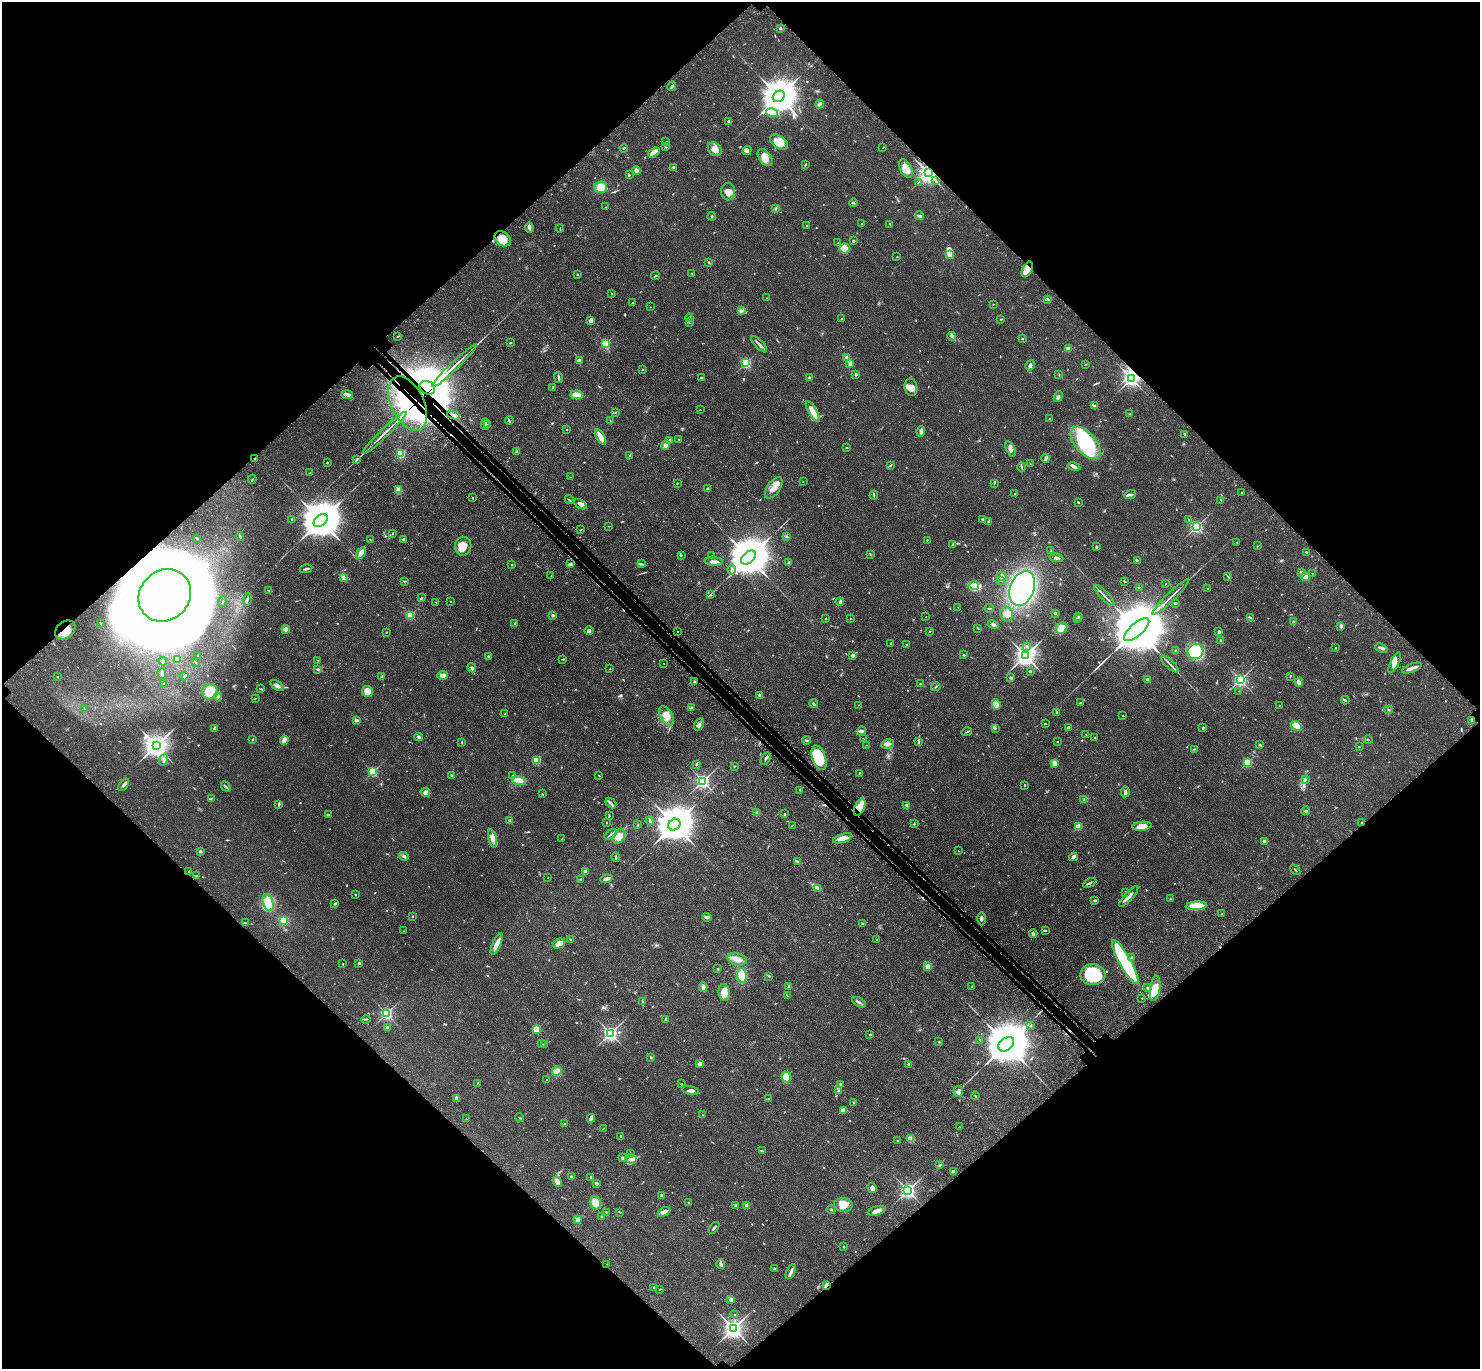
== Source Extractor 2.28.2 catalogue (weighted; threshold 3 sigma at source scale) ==
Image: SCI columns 101-6010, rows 395-5859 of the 6111 x 6111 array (HDU 1 of 3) = the unmasked area's bounding box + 8 px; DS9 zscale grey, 4 x 4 block average (1 PNG px = mean of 4 x 4 image px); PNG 1482 x 1371 px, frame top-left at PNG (2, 2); each listed source drawn as its Kron ellipse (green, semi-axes under 4 px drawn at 4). Shown black and unused: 50% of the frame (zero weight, under 3 of 4 exposures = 6% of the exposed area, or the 3 px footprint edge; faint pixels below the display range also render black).
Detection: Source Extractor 2.28.2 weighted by HDU 2 'WHT'. Background 0.0395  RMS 0.0055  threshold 0.0245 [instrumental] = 3 sigma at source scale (4.5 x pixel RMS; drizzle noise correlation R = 1.50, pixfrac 1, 0.05/0.05 arcsec/px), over >= 5 px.
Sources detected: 827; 11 too faint to see at this stretch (4 x 4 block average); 11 inside a brighter object's white glare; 7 cosmic-ray / hot-pixel residue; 1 long thin detection or spike segment (spike, bleed or trail) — neither listed nor drawn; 15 coinciding with a brighter row at this scale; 48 inside a brighter listed object's ellipse — not listed separately; of the other 734, all 500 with FLUX_AUTO >= 1.53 (the completeness limit of this list) listed and drawn (234 fainter detections not listed), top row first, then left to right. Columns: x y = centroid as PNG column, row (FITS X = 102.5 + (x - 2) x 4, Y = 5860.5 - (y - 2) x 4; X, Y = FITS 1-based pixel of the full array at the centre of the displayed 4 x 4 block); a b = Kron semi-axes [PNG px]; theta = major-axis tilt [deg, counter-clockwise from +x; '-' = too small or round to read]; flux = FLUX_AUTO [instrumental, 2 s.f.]
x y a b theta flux
780 28 2 2 - 18
672 86 4 2 - 6.7
779 96 6 5 - 10000
820 104 4 3 - 7.2
772 113 6 2 -13 120
728 121 3 2 - 5.3
666 141 2 2 - 2.7
779 142 10 6 -35 41
665 147 2 2 - 1.6
883 147 2 2 - 2
624 148 4 2 - 4
715 149 7 6 - 24
747 151 5 4 - 10
654 152 6 3 34 19
765 158 10 6 -54 38
805 164 4 2 - 2.8
673 167 4 2 - 5.1
906 168 10 6 -61 36
636 170 4 3 - 15
928 173 3 3 - 2500
629 175 2 2 - 3.4
935 180 4 2 - 3.9
918 182 3 2 - 2.5
601 187 6 5 - 56
728 192 8 7 - 25
853 203 4 2 - 2.5
606 207 2 2 - 1.7
775 208 3 2 - 1.9
712 216 4 2 - 2.6
919 216 5 2 - 8.5
862 224 2 2 - 2
890 224 3 2 - 4.9
807 226 2 2 - 1.9
529 228 5 3 - 7.9
560 228 4 2 - 1.8
503 239 9 6 -39 61
853 241 2 2 - 12
838 243 2 2 - 3.6
845 248 5 5 - 71
949 254 4 2 - 99
897 257 2 2 - 1.6
709 262 3 2 - 2.8
1027 269 8 5 63 44
692 273 2 2 - 1.9
578 274 2 2 - 3.6
655 276 4 2 - 2.6
612 293 2 2 - 1.5
767 298 2 2 - 1.7
1048 299 3 2 - 2.6
632 303 2 2 - 4
993 304 2 2 - 2
650 307 2 2 - 1.6
742 311 4 3 - 5.4
689 318 4 2 - 3.1
842 319 2 2 - 2.8
1001 319 2 2 - 2.7
591 320 4 3 - 21
689 323 4 2 - 2
398 336 2 2 - 2.4
952 336 4 4 - 7.4
1022 339 2 2 - 2.4
510 343 3 2 - 2.4
606 343 2 2 - 280
759 344 10 2 -45 11
1068 349 2 2 - 61
846 357 3 3 - 5.5
579 360 3 3 - 13
746 363 2 2 - 370
850 364 4 3 - 9.7
1086 364 3 2 - 2.3
1030 365 6 3 57 8.1
454 366 30 2 44 31
643 370 2 2 - 6
856 374 3 2 - 5.5
1059 375 3 2 - 1.8
559 378 5 2 - 5.7
701 378 3 2 - 1.7
810 378 2 2 - 20
1131 378 3 3 - 1300
553 387 2 2 - 8.2
911 387 8 6 -80 26
427 388 8 6 -28 9400
347 395 5 3 - 8.6
577 395 6 3 -5 49
1058 397 6 3 67 9.3
408 403 29 16 -64 570
1094 406 3 2 - 4.8
700 410 2 2 - 2.8
615 412 2 2 - 1.7
813 412 12 4 -60 40
1129 414 2 2 - 2.7
453 415 6 3 -21 14
1050 418 3 2 - 1.7
509 420 4 2 - 3.9
610 421 3 2 - 1.7
485 424 6 2 88 9.8
487 424 2 2 - 2.1
567 429 2 2 - 3.9
921 431 5 3 - 14
384 433 30 2 44 28
1185 434 2 2 - 4.3
600 437 8 2 -63 44
679 439 2 2 - 1.6
670 441 2 2 - 1.8
1086 443 19 10 -49 320
666 445 5 4 - 13
847 448 2 2 - 3.7
1011 449 8 3 -68 11
516 451 2 2 - 2
401 454 2 2 - 260
630 456 3 2 - 2.7
255 458 2 2 - 1.8
1046 458 4 2 - 8.9
357 459 2 2 - 9.3
327 462 3 2 - 1.8
1030 464 2 2 - 1.7
890 465 3 2 - 2.5
1022 467 4 2 - 3.7
1074 467 6 3 -11 7.6
309 473 3 2 - 2.1
570 477 3 2 - 2
252 479 4 2 - 2.8
803 481 2 2 - 1.7
677 483 2 2 - 2
994 483 3 2 - 3.8
708 488 4 2 - 2.5
774 488 12 6 55 27
399 490 3 2 - 43
1242 492 2 2 - 2.8
1015 494 2 2 - 12
874 495 4 2 - 3
1130 495 6 2 18 8.1
472 497 2 2 - 1.7
569 500 4 2 - 3.5
1221 500 3 2 - 1.6
1078 502 3 2 - 2.3
581 504 7 4 -32 14
292 519 2 2 - 16
983 519 3 2 - 3.1
1189 519 2 2 - 2.1
321 521 8 5 39 16000
989 521 4 2 - 6.2
609 526 2 2 - 1.6
1196 527 2 2 - 790
581 530 3 2 - 2.4
392 534 3 2 - 2.2
240 536 4 2 - 5.3
787 536 3 2 - 2.4
197 538 3 2 - 4.5
370 539 3 2 - 1.8
403 539 3 2 - 3.6
927 540 2 2 - 2.5
1237 542 2 2 - 2.1
953 544 3 3 - 6.3
463 546 9 8 - 41
1257 546 2 2 - 1.6
1096 547 3 2 - 3.8
1051 551 3 2 - 2.9
1306 552 3 2 - 3.1
361 553 6 3 57 20
870 554 3 2 - 2.3
681 555 2 2 - 3.9
712 555 2 2 - 1.7
748 558 8 5 40 19000
1056 558 7 2 -8 7.8
1137 560 3 2 - 4.1
714 562 9 3 -4 16
788 563 3 2 - 5.3
571 564 4 3 - 5.6
641 564 2 2 - 2
511 565 2 2 - 7.6
306 569 6 2 11 6.2
732 570 5 2 - 6
1302 573 3 2 - 12
1312 573 2 2 - 2.6
551 576 2 2 - 1.6
1001 576 5 4 - 10
1228 576 4 2 - 2.9
343 577 4 2 - 4.9
1305 577 4 2 - 35
1001 580 3 2 - 2.8
404 581 2 2 - 2
1124 581 3 2 - 3.2
1166 584 2 2 - 1.7
974 586 5 3 - 130
1139 587 2 2 - 4.3
1022 588 18 12 68 680
1208 589 2 2 - 2.7
269 590 4 2 - 3.1
165 595 28 24 46 8000
710 595 3 2 - 2.7
1104 596 14 2 -46 12
1171 597 25 2 44 18
421 598 3 2 - 3.2
247 599 6 2 72 4.6
450 601 2 2 - 1.5
223 602 5 2 - 3.2
436 602 2 2 - 1.6
840 602 4 2 - 10
1175 603 2 2 - 4.1
958 607 2 2 - 1.7
989 608 4 2 - 2.4
1055 613 2 2 - 21
1007 614 7 6 - 21
410 615 2 2 - 250
553 615 2 2 - 25
1079 616 3 2 - 4
926 617 2 2 - 2.1
1250 617 3 2 - 3
851 618 2 2 - 2.7
826 619 2 2 - 4.2
1077 619 3 2 - 6.8
1293 622 3 2 - 5.4
101 623 4 2 - 2.2
515 624 3 2 - 5.6
993 625 5 3 - 7.4
1341 626 4 2 - 7.8
978 628 2 2 - 2
1062 628 6 5 - 51
286 629 4 3 - 18
65 630 11 8 37 53
1137 630 16 6 41 51000
589 631 4 4 - 8.3
678 631 2 2 - 1.8
386 632 2 2 - 2.3
929 632 3 2 - 2.5
1219 632 3 2 - 7.4
1221 640 2 2 - 2.8
891 643 2 2 - 10
907 644 2 2 - 1.6
1027 646 2 2 - 5.5
1335 648 2 2 - 1.9
1381 648 6 2 -23 13
1175 650 2 2 - 2.2
1195 652 8 7 - 230
964 655 2 2 - 3.9
198 656 2 2 - 5.4
488 656 2 2 - 4.6
852 656 2 2 - 26
1025 656 4 3 - 2900
177 659 2 2 - 74
563 659 3 2 - 2.7
318 660 3 2 - 1.9
163 661 4 3 - 9.6
196 662 3 2 - 2.2
664 663 2 2 - 1.8
1395 663 11 4 63 20
1170 664 11 2 -44 9
472 668 4 3 - 8
1412 668 10 2 20 20
318 669 4 2 - 5.2
610 669 2 2 - 1.7
1030 671 2 2 - 17
162 673 5 2 - 8
442 675 5 3 - 23
184 676 4 2 - 4.2
1290 676 4 2 - 2.2
58 677 2 2 - 2.9
382 677 2 2 - 2.5
1011 678 4 3 - 4.9
1148 680 2 2 - 55
1240 680 2 2 - 860
695 682 3 2 - 5
1299 682 4 3 - 12
164 684 3 2 - 4.8
920 684 3 2 - 2.2
277 685 7 3 -34 14
936 687 5 2 - 3.2
261 689 3 2 - 2.7
367 691 5 5 - 38
1239 691 2 2 - 1.7
210 692 8 7 - 85
759 695 4 2 - 5.6
218 697 4 3 - 5.3
255 698 3 2 - 2
1345 700 4 2 - 4.4
1080 702 3 2 - 2.1
814 704 4 2 - 7.4
996 704 5 4 - 12
859 705 2 2 - 1.6
1279 705 2 2 - 2.6
691 707 3 2 - 3.6
84 709 4 2 - 2.2
1389 710 4 2 - 3.6
1057 712 4 3 - 4.9
505 714 3 3 - 4.2
666 716 11 6 -61 39
1122 716 2 2 - 2.5
356 720 3 2 - 11
1472 721 3 2 - 24
699 724 7 3 64 10
1045 724 3 2 - 1.8
1296 726 6 4 -32 47
1068 727 2 2 - 8.7
995 728 2 2 - 2.5
1203 728 3 2 - 3.1
214 729 3 2 - 3.3
861 731 5 3 - 7.3
967 732 5 2 - 3.6
1086 734 2 2 - 2.3
419 737 4 3 - 5.1
1095 738 2 2 - 3.6
253 739 3 2 - 3.1
864 739 3 2 - 1.6
284 740 4 3 - 29
806 740 4 2 - 4.6
1368 740 4 2 - 2.1
919 741 2 2 - 1.8
462 742 3 2 - 2
1057 742 2 2 - 4.9
888 744 6 4 11 12
156 745 4 4 - 4000
867 745 3 2 - 2.4
1260 745 3 2 - 3.6
1359 746 2 2 - 2.4
1194 749 3 2 - 2.7
819 758 13 6 -71 170
766 759 7 2 60 7.1
164 760 6 3 69 8.7
536 760 2 2 - 190
1248 762 2 2 - 280
1054 763 2 2 - 110
696 765 3 2 - 2.4
734 766 2 2 - 1.9
372 772 2 2 - 340
859 773 3 2 - 2.4
451 775 3 2 - 3
512 775 2 2 - 1.6
599 776 3 2 - 1.9
1306 779 3 2 - 3.9
519 781 7 4 -17 48
703 781 2 2 - 960
123 785 7 3 51 11
1025 785 3 2 - 2.3
226 786 5 2 - 4.5
800 790 2 2 - 1.7
425 792 5 3 - 8
1125 792 5 2 - 10
542 794 3 2 - 1.8
212 798 3 2 - 2.2
1084 800 3 2 - 3.6
611 803 6 3 -42 8.7
279 804 4 2 - 5.4
907 806 4 2 - 11
860 807 9 5 65 69
1306 811 4 2 - 4.5
757 812 3 2 - 3.4
784 814 3 2 - 3.3
329 815 3 2 - 2
609 816 3 2 - 3.1
510 821 2 2 - 39
650 821 4 2 - 6.4
1362 822 2 2 - 1.9
607 823 2 2 - 1.9
914 824 2 2 - 2.8
638 825 2 2 - 2.2
674 825 6 5 - 12000
792 825 3 2 - 1.6
1142 826 10 4 6 32
1078 827 2 2 - 130
611 834 7 2 38 5.7
619 836 8 5 63 33
492 838 9 4 -76 20
843 838 10 4 17 23
562 839 2 2 - 2.9
1265 841 4 3 - 7.2
200 851 2 2 - 11
958 851 2 2 - 1.7
404 856 5 2 - 5.6
616 857 5 2 - 4.1
1073 857 4 2 - 25
798 861 3 2 - 3.3
1295 870 6 2 -48 3.7
585 871 3 2 - 13
189 872 3 2 - 2.5
196 876 2 2 - 6.4
548 878 2 2 - 1.6
581 879 3 2 - 2.1
606 879 6 2 16 14
1090 883 7 2 28 6.7
818 889 2 2 - 19
1125 892 3 2 - 3
356 894 2 2 - 1.9
1129 896 13 2 47 21
1170 899 2 2 - 6.6
1095 900 3 2 - 5.8
268 903 8 5 -73 86
335 904 2 2 - 6.3
1196 906 10 4 4 72
1222 914 3 2 - 2.3
412 917 3 2 - 1.7
707 917 4 3 - 9.2
982 919 6 3 90 7.6
283 920 4 3 - 41
245 923 2 2 - 2.4
862 924 2 2 - 4.3
1045 930 3 2 - 4.1
403 931 3 2 - 1.7
1033 933 4 3 - 4.9
877 939 3 2 - 2.1
571 940 2 2 - 1.9
497 944 11 4 66 25
559 944 6 4 27 41
1132 957 3 2 - 2.6
737 959 10 6 -15 25
1125 962 25 5 -61 460
359 963 2 2 - 14
343 964 2 2 - 1.7
928 966 2 2 - 120
718 969 2 2 - 8.1
742 975 7 5 -82 63
1093 975 12 10 1 200
769 976 2 2 - 3.4
789 986 2 2 - 14
972 986 2 2 - 1.9
703 987 5 3 - 7.3
1148 988 3 2 - 4.9
1155 988 13 5 82 41
724 992 8 5 -85 34
787 996 2 2 - 2.4
1142 998 2 2 - 1.9
643 1002 3 2 - 2.5
859 1002 7 2 -31 8.1
386 1013 2 2 - 720
366 1019 4 2 - 4.3
665 1019 4 2 - 5.1
1031 1026 2 2 - 2.8
387 1028 3 3 - 11
536 1029 2 2 - 250
610 1033 2 2 - 1200
870 1035 3 2 - 3.5
980 1040 3 2 - 2.2
939 1042 4 2 - 2.7
541 1044 2 2 - 2.3
1006 1044 9 6 39 23000
544 1045 2 2 - 2
651 1057 2 2 - 12
700 1064 4 3 - 15
909 1064 2 2 - 29
557 1071 5 4 - 25
786 1077 5 4 - 65
547 1079 2 2 - 4.8
477 1083 3 2 - 2.2
681 1084 2 2 - 2.4
841 1084 3 2 - 3.4
691 1090 8 4 -11 10
838 1091 3 2 - 2.8
958 1091 5 4 - 11
975 1096 4 2 - 2.5
457 1098 2 2 - 44
769 1099 3 2 - 2
854 1102 2 2 - 11
843 1111 3 3 - 4.9
703 1115 2 2 - 1.6
520 1118 4 2 - 2.9
591 1118 4 3 - 13
466 1119 3 2 - 1.9
565 1123 2 2 - 2.1
959 1127 2 2 - 2.5
603 1129 2 2 - 2.1
621 1136 4 3 - 5.5
910 1139 4 3 - 20
898 1141 2 2 - 2
762 1150 3 2 - 2.6
630 1153 3 2 - 2.1
622 1158 3 3 - 3.8
631 1159 6 4 -17 15
940 1165 3 2 - 3.6
953 1172 3 3 - 20
571 1177 2 2 - 17
591 1177 3 2 - 2.9
557 1182 6 3 -53 21
596 1184 4 3 - 6.7
872 1188 5 4 - 12
908 1190 3 2 - 1200
661 1196 2 2 - 25
688 1202 2 2 - 1.5
596 1203 7 5 -80 31
747 1205 2 2 - 65
843 1205 9 6 -6 38
735 1206 3 2 - 3.1
831 1210 4 2 - 2.2
877 1211 9 4 15 19
606 1212 2 2 - 2.2
620 1212 3 2 - 2.3
664 1212 7 3 30 16
602 1216 2 2 - 3.3
577 1220 2 2 - 67
714 1228 7 2 52 6
843 1247 2 2 - 1.7
607 1264 2 2 - 1.5
721 1264 4 2 - 12
774 1268 3 2 - 2.5
791 1271 8 2 64 14
826 1285 3 2 - 5.4
654 1288 3 2 - 3.6
660 1289 3 2 - 2.2
731 1300 3 3 - 16
735 1315 2 2 - 2.4
733 1328 3 3 - 2300
Overlapping masked pixels (flux is a lower limit): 11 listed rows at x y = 928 173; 1027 269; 1131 378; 427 388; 408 403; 453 415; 165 595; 65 630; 1472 721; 860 807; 826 1285
Diffuse or blended objects may show on this block-average render without a row.